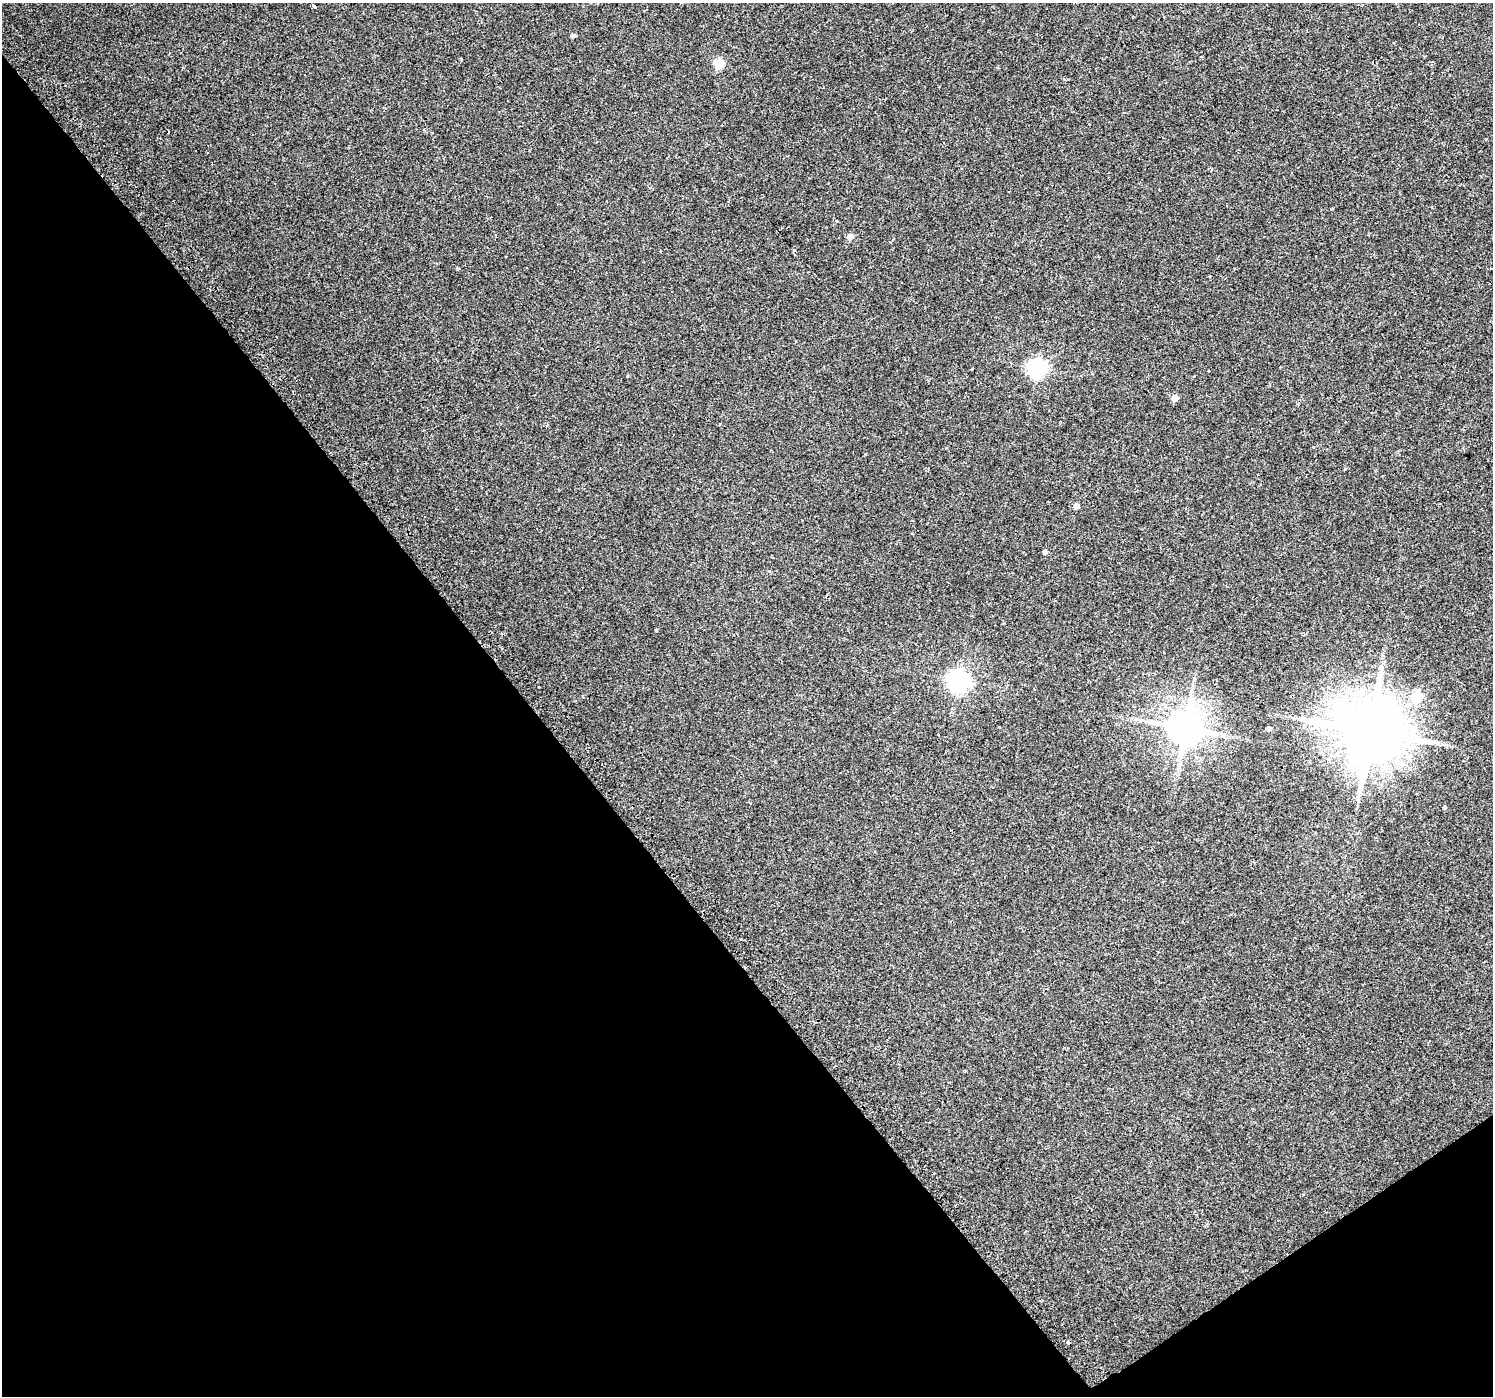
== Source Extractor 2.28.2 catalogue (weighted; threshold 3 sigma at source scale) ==
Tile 14 of 4 x 4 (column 2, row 4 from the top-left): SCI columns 1524-3014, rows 217-1610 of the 6020 x 5942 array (HDU 1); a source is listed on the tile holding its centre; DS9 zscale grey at full resolution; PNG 1495 x 1398 px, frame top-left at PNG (2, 3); no overlay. Shown black and unused: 38% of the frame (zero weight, under 2 of 3 exposures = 2% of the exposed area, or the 3 px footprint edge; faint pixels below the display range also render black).
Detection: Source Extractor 2.28.2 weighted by HDU 2 'WHT'; one run over the whole footprint, this tile lists its part. Background 0.0256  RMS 0.0049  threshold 0.0219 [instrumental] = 3 sigma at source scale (4.5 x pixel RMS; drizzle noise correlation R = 1.50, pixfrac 1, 0.0396/0.0396 arcsec/px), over >= 5 px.
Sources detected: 19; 1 cosmic-ray / hot-pixel residue — not listed; the other 18 listed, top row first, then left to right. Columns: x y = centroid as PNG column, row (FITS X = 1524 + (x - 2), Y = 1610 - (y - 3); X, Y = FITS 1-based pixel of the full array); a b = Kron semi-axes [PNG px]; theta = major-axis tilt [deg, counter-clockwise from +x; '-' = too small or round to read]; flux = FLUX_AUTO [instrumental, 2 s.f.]
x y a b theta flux
314 6 4 3 - 1.4
573 35 4 4 - 1.5
719 63 5 5 - 22
850 237 5 5 - 4.5
794 250 5 4 - 0.85
1037 368 7 7 - 170
1175 398 5 4 - 5.8
1076 506 4 4 - 3.9
1045 552 4 4 - 1.5
656 630 3 3 - 0.42
958 680 8 7 - 280
1417 696 6 5 - 29
1303 719 9 4 -9 1.5
1185 728 10 9 - 1200
1268 729 4 4 - 1.5
1370 731 17 16 - 3700
1444 807 4 4 - 0.72
1068 1342 4 3 - 3.4
Overlapping masked pixels (flux is a lower limit): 1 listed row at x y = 1068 1342
Unlisted compact peaks at least as high as the median listed source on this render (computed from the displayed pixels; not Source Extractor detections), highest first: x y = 627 376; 461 59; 457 269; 1345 469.